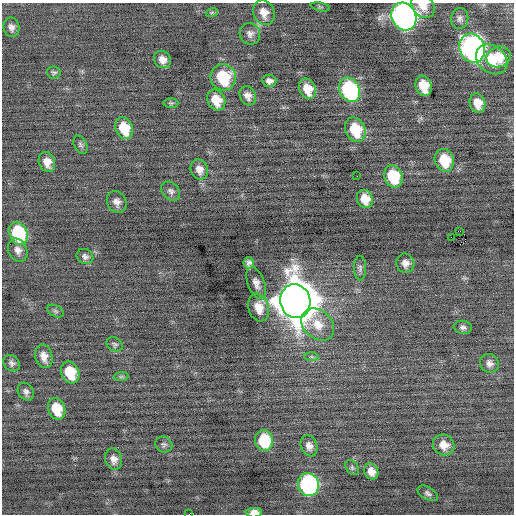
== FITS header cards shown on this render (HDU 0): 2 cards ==
NAXIS1  =                  512 / Axis length
NAXIS2  =                  512 / Axis length

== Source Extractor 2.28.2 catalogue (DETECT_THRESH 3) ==
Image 512 x 512 px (HDU 0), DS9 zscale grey, 1 PNG px = 1 image px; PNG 516 x 516 px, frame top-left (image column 1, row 512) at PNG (2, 3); each listed source drawn as its Kron ellipse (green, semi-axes under 4 px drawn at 4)
Background -0.0502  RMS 0.72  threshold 2.17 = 3 sigma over >= 5 px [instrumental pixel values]
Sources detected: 67; all 67 listed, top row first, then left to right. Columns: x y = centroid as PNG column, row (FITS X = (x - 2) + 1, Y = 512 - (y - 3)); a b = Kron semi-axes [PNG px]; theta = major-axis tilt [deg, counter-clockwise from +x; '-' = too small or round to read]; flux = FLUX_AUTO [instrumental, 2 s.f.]
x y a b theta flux
423 6 13 10 -45 600
320 7 9 3 -11 64
212 12 6 4 20 68
264 13 13 10 -65 530
404 16 14 12 -64 30000
460 18 10 8 82 190
11 27 10 8 -79 220
250 34 11 10 - 250
472 48 15 12 -71 17000
499 57 12 10 19 770
162 59 9 8 - 360
492 59 17 13 -40 1400
54 73 7 6 - 100
223 77 13 12 - 2500
269 81 7 6 - 230
424 86 10 8 -72 1200
308 89 11 8 -66 850
350 90 13 10 -63 6800
248 96 10 7 -64 300
216 100 11 8 -62 830
171 103 7 5 0 87
478 103 10 7 -73 650
124 128 11 8 -67 1200
355 130 13 10 -65 1800
80 145 10 6 -63 130
444 160 11 9 -72 1400
47 162 10 8 -71 500
199 170 10 8 -69 370
357 176 2 2 - 51
393 176 11 9 -69 2300
171 191 11 8 -44 190
365 199 9 7 -68 690
117 202 11 9 -59 280
460 231 3 2 - 2200
18 233 12 9 -67 3700
451 237 3 2 - 340
18 250 12 9 -64 320
85 256 8 7 - 190
249 263 6 5 - 160
405 263 9 9 - 290
360 268 12 6 -89 140
256 283 17 8 -69 360
295 301 17 15 -74 170000
259 308 14 10 -74 770
56 311 9 5 -27 110
318 324 18 14 -42 900
463 327 9 6 -8 170
115 344 8 6 -28 110
44 356 12 8 -74 400
312 357 7 4 0 89
12 363 9 7 -45 170
489 363 10 9 - 260
70 372 11 8 -65 1400
121 377 7 4 1 87
26 392 9 7 -56 180
57 409 11 8 -68 1200
264 440 10 9 - 2100
164 445 9 8 - 140
444 445 11 10 - 560
309 446 11 8 -68 290
114 459 11 8 -73 310
352 468 8 6 -50 110
371 471 8 7 - 400
308 485 11 10 - 9900
428 493 11 6 -30 150
254 513 8 4 2 500
189 514 2 2 - 1000
At the frame edge (FLAGS 8, measured only in part): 4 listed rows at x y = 423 6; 404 16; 254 513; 189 514